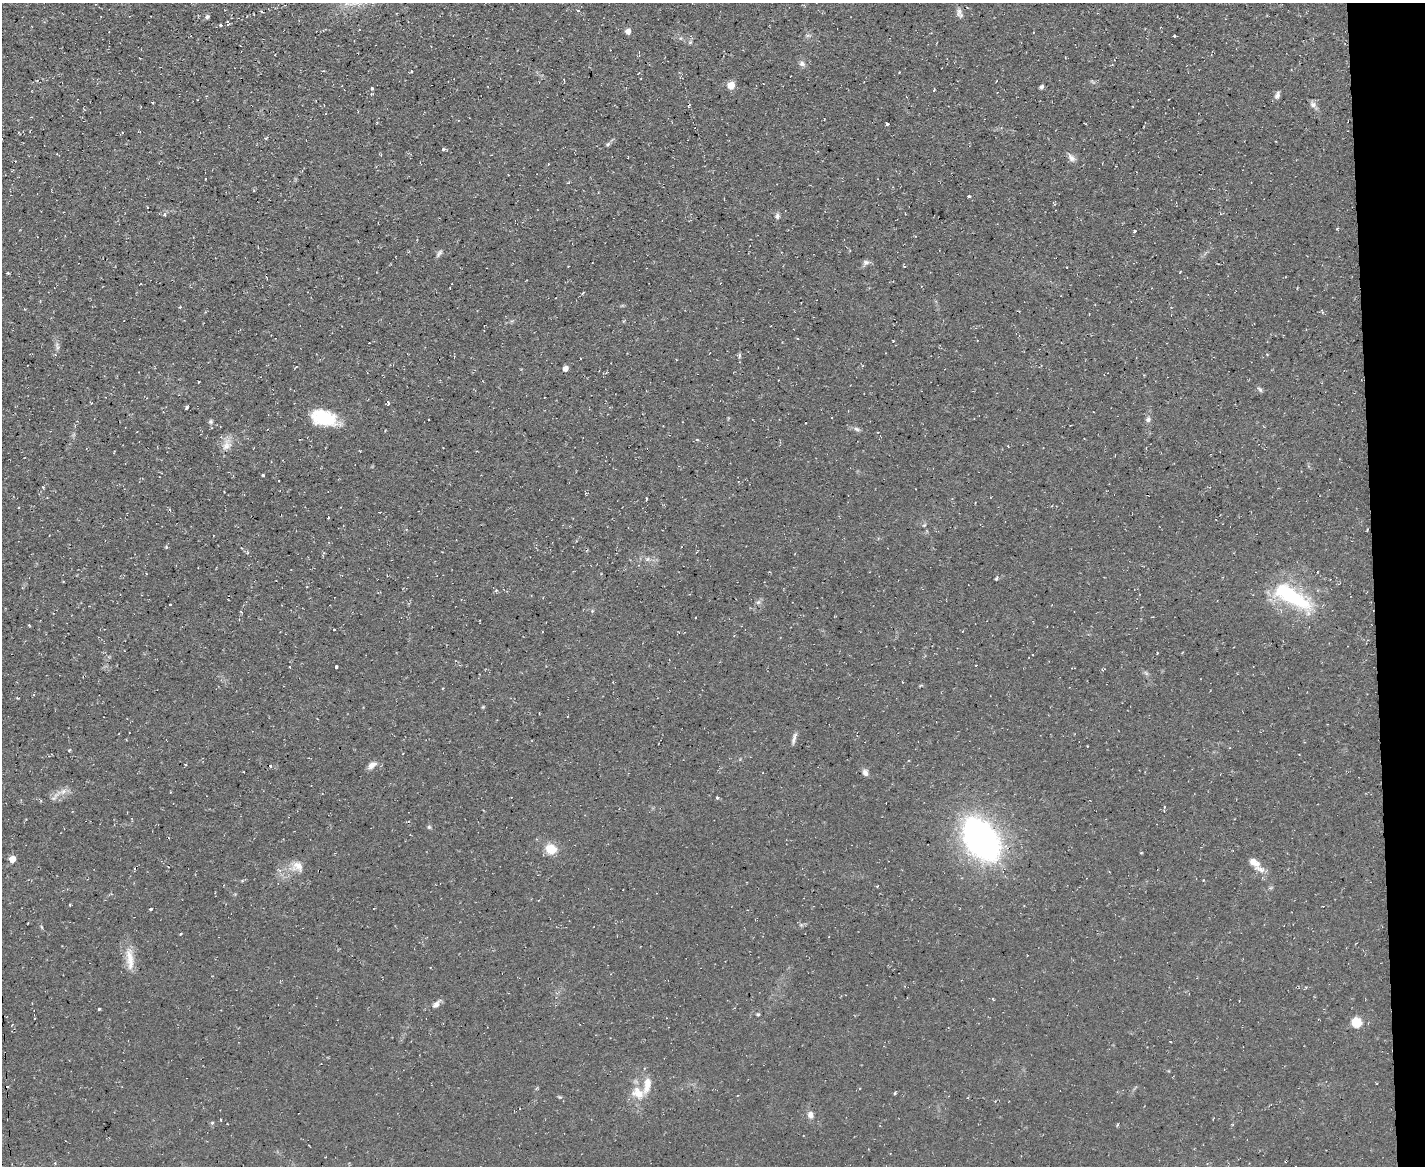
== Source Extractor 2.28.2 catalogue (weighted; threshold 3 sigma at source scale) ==
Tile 9 of 3 x 4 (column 3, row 3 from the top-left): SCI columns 2971-4393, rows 1165-2328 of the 4627 x 4656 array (HDU 1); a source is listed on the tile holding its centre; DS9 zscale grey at full resolution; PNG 1427 x 1168 px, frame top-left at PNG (2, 3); no overlay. Shown black and unused: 4% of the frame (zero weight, under 2 of 3 exposures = <1% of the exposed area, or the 3 px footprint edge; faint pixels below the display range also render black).
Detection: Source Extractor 2.28.2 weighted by HDU 2 'WHT'; one run over the whole footprint, this tile lists its part. Background 0.0853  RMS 0.0072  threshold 0.0326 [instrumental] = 3 sigma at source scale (4.5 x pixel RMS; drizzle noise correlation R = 1.50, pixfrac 1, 0.05/0.05 arcsec/px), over >= 5 px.
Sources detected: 105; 1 too faint to see at this stretch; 6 cosmic-ray / hot-pixel residue — not listed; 2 inside a brighter listed object's ellipse — not listed separately; the other 96 listed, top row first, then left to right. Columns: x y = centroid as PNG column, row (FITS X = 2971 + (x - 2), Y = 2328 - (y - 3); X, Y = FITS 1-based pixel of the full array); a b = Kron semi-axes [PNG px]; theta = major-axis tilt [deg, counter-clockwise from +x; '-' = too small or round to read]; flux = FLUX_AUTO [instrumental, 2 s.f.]
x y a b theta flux
261 11 5 3 - 0.77
959 12 13 7 83 3.1
207 17 5 5 - 1.5
220 25 4 3 - 0.89
628 31 5 5 - 5.3
1033 33 2 2 - 0.44
1174 36 3 3 - 1.3
690 42 6 5 - 1.3
802 64 8 7 - 2.7
411 71 3 3 - 1.2
1092 82 9 3 -21 1.1
731 85 5 5 - 17
1042 87 5 4 - 1.5
372 88 3 3 - 1.8
934 90 3 2 - 0.75
372 94 5 3 - 0.64
1277 95 9 5 73 2.7
153 103 4 3 - 0.63
1313 104 10 7 -48 2.9
887 124 3 3 - 0.92
608 144 7 5 28 1.4
443 149 4 3 - 1.4
1071 158 13 8 -51 3.5
548 164 3 2 - 0.66
969 196 3 3 - 1.5
1054 204 6 2 -53 0.69
165 215 3 3 - 3.4
777 216 8 6 -80 2
1135 231 3 3 - 1.1
439 253 11 5 54 2
866 263 9 8 - 2.6
568 266 3 2 - 0.49
8 273 3 3 - 0.84
180 307 4 3 - 0.64
1322 312 5 3 - 0.81
57 346 14 4 -77 2.5
739 356 9 4 85 1.5
565 368 5 4 - 5.8
1260 389 9 5 -48 1.5
388 403 4 3 - 1.5
186 407 3 3 - 1.4
324 418 29 16 -15 33
429 419 2 2 - 0.75
1148 419 8 6 79 2.4
211 422 6 6 - 1.5
857 429 10 5 -24 2
697 440 5 3 - 0.62
227 444 19 11 70 7.4
263 475 3 3 - 0.97
646 498 3 3 - 1.7
328 518 3 2 - 0.79
924 525 6 4 43 1
213 535 2 2 - 0.77
166 547 5 4 - 0.89
696 552 3 3 - 0.63
647 559 7 4 44 1.4
996 578 6 3 69 0.98
1292 596 56 19 -30 63
758 602 7 6 - 1.8
170 605 3 3 - 1.7
241 612 4 2 - 0.49
29 625 4 2 - 0.71
334 629 3 2 - 0.8
1157 653 2 2 - 0.7
290 667 3 2 - 0.44
336 667 3 3 - 3.4
443 688 4 2 - 0.63
794 739 17 4 72 2.9
185 764 3 2 - 0.56
372 765 12 7 35 4.6
270 766 3 2 - 0.92
865 773 8 6 -72 2.9
56 796 26 5 47 4.5
717 798 4 4 - 1
1164 807 5 4 - 1.1
429 827 5 5 - 1.1
981 839 31 19 -55 320
551 849 9 8 - 17
12 859 5 5 - 11
1254 862 14 9 -36 6.3
297 866 17 13 -29 8.6
70 905 3 2 - 0.7
151 909 3 3 - 1.5
801 925 6 5 - 1.2
42 927 6 3 -70 0.82
180 934 3 3 - 0.69
130 959 33 10 -85 12
1239 1001 2 2 - 0.57
436 1004 14 7 45 3.5
99 1009 3 3 - 1.2
758 1014 5 3 - 0.88
1357 1023 6 5 - 45
638 1093 20 15 -30 14
559 1097 6 4 -20 1.1
810 1115 9 7 -82 3.7
212 1123 5 4 - 0.98